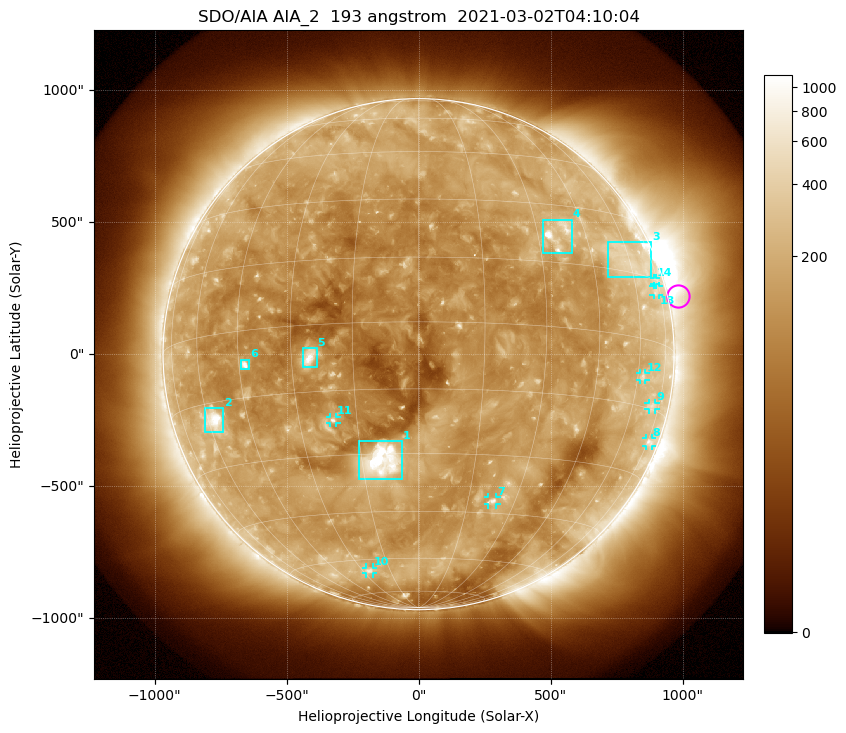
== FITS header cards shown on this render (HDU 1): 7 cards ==
TELESCOP= 'SDO/AIA '           / For AIA: SDO/AIA
INSTRUME= 'AIA_2   '           / For AIA: AIA_ATA1, AIA_ATA2, AIA_ATA3 or AIA_AT
WAVELNTH=                  193 / [angstrom] Wavelength
WAVEUNIT= 'angstrom'           / Wavelength unit: angstrom
DATE-OBS= '2021-03-02T04:10:04.843' / [ISO] Date when observation started; ISO 8
CTYPE1  = 'HPLN-TAN'           / CTYPE1: HPLN
CTYPE2  = 'HPLT-TAN'           / CTYPE2: HPLT

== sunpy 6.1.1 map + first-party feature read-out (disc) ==
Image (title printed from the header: SDO/AIA AIA_2  193 angstrom  2021-03-02T04:10:04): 1024 x 1024 px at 2.4 arcsec/px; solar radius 968 arcsec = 403 px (full disc in frame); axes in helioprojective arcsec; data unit not stated in the header (colour bar unlabelled)
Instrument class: DISC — disc imager (sunpy class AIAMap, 193 A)
Bright regions (active regions / flare kernels): reference = the median radial profile (limb darkening/brightening removed); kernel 9 px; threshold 5 sigma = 218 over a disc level ~128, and >= 1.15x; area >= 12 px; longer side >= 10 px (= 24 arcsec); searched inside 0.97 R_sun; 14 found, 14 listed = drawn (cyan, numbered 1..; 8 of them under ~33 arcsec drawn as corner ticks so the feature stays visible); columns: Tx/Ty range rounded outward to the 5 arcsec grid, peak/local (2 s.f.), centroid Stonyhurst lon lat
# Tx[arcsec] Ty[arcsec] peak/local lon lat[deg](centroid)
1 -225..-60 -475..-325 15 -10 -32
2 -810..-740 -295..-205 11 -58 -19
3 715..880 290..425 2.6 +60 +18
4 470..580 380..510 12 +36 +22
5 -440..-385 -50..25 8.9 -25 -7
6 -675..-640 -55..-20 7.7 -43 -8
7 265..295 -570..-540 4.8 +23 -42
8 860..885 -350..-320 3.1 +76 -22
9 870..900 -210..-185 2.5 +70 -14
10 -200..-170 -830..-805 3.2 -26 -64
11 -335..-310 -260..-235 4.5 -21 -22
12 840..860 -95..-70 2.8 +62 -8
13 890..910 225..260 2.3 +72 +12
14 890..900 265..290 2 +73 +14
Off-limb structures (1.02-1.3 R_sun): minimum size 162 px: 7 found; the strongest spans PA ~215..325 deg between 1.02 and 1.3 R_sun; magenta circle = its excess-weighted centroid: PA ~285 deg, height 1.04 R_sun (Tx ~985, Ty ~220 arcsec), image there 2.3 x the reference